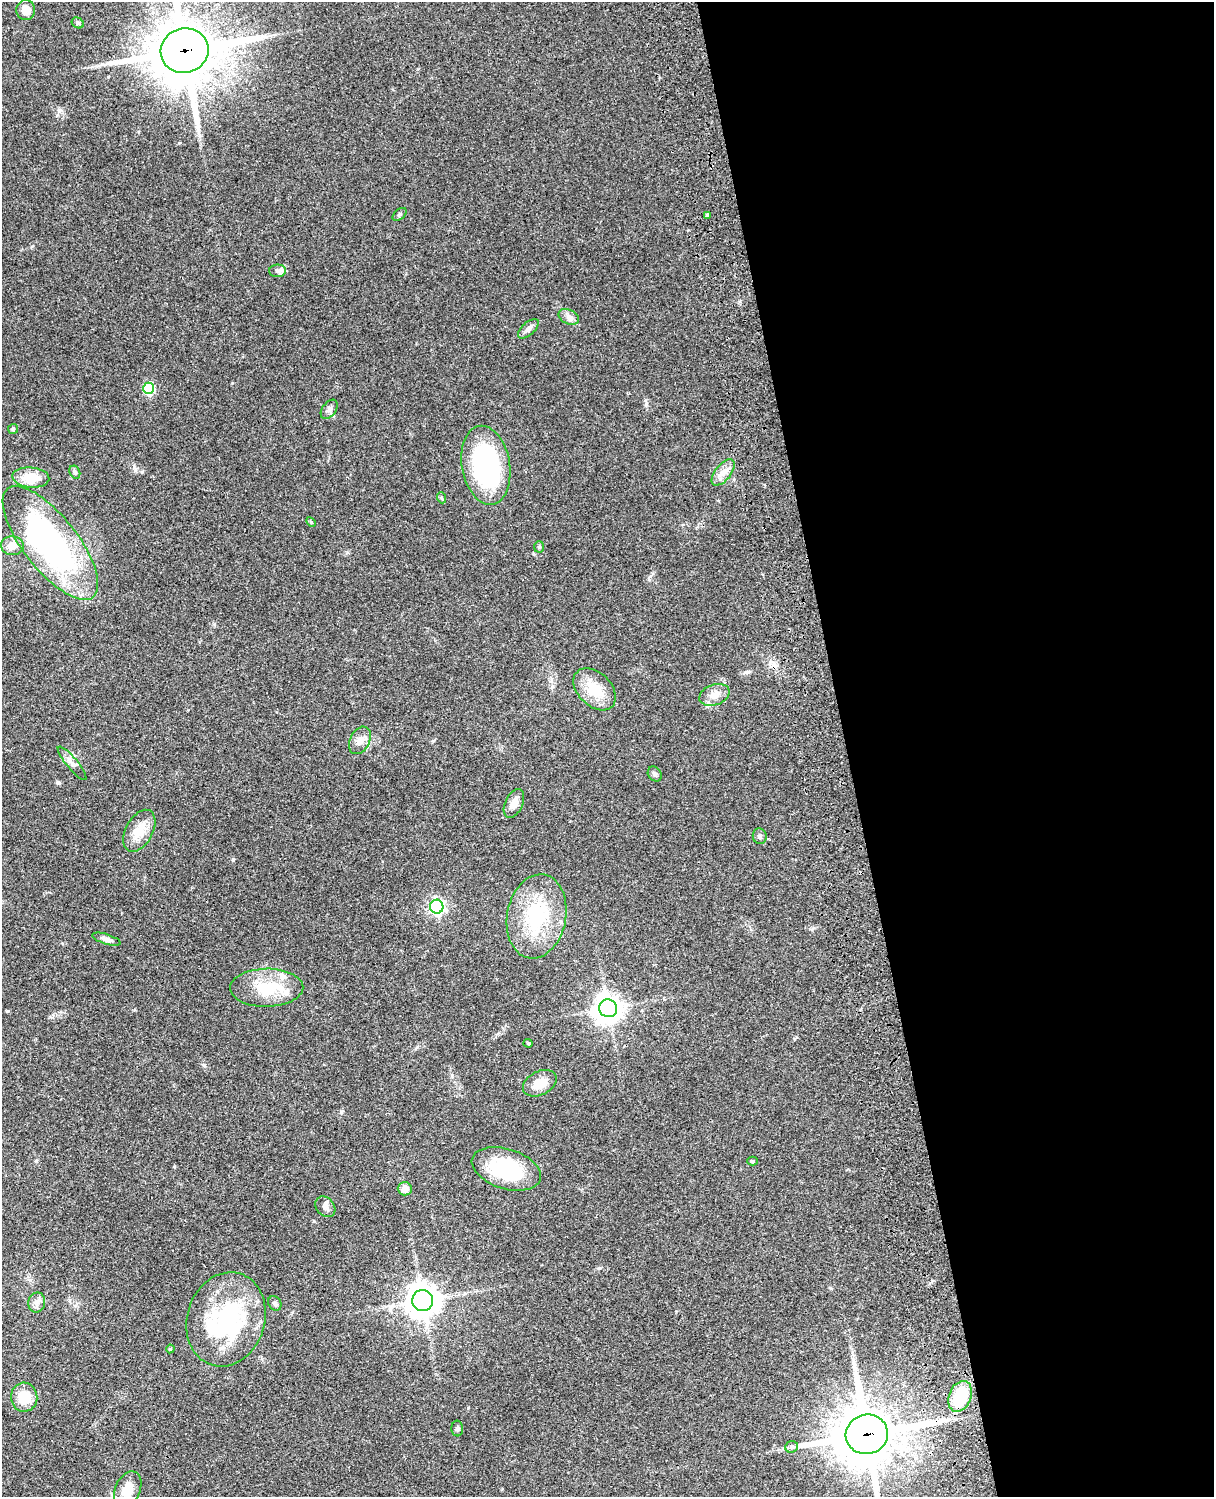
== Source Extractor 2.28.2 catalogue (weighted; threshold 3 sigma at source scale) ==
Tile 8 of 4 x 3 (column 4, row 2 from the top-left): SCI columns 3758-4969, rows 1773-3267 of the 5087 x 4926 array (HDU 1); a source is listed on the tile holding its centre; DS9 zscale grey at full resolution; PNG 1216 x 1499 px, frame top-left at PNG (2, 2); each listed source drawn as its Kron ellipse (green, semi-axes under 4 px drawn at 4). Shown black and unused: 30% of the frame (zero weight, under 3 of 4 exposures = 6% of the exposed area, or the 3 px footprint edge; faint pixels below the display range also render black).
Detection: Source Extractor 2.28.2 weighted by HDU 2 'WHT'; one run over the whole footprint, this tile lists its part. Background 0.0965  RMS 0.0063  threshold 0.0283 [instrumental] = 3 sigma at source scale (4.5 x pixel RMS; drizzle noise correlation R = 1.50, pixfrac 1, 0.05/0.05 arcsec/px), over >= 5 px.
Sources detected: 53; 1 inside a brighter object's white glare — neither listed nor drawn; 2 inside a brighter listed object's ellipse — not listed separately; the other 50 listed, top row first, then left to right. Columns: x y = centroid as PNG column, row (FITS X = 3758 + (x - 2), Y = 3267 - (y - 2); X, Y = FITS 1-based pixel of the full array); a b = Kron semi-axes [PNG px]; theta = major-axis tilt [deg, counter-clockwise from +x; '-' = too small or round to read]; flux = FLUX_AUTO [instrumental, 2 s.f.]
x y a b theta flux
26 10 10 9 - 6
78 23 6 5 - 1.1
185 51 24 22 15 3900
400 214 8 5 38 1.1
708 215 4 4 - 1.4
277 271 8 6 1 1.9
569 317 10 7 -26 2.7
528 329 13 6 43 2.7
148 388 6 5 - 43
329 409 11 6 53 2.1
13 429 5 5 - 0.9
486 465 40 24 -80 84
75 472 7 5 -61 1.3
723 472 16 7 51 4.8
31 477 18 10 -5 13
442 498 5 3 - 0.64
311 522 6 3 -46 0.72
50 543 69 27 -52 170
12 546 11 9 -4 5.8
539 547 6 5 - 1
595 689 25 16 -44 17
714 695 15 10 20 5.6
360 740 14 10 63 4.9
72 763 21 5 -50 3.2
655 774 8 6 -53 1.5
514 804 15 8 65 5.7
139 831 23 13 61 11
760 836 8 7 - 1.6
437 907 7 6 - 160
536 916 42 29 79 48
106 939 14 5 -18 2.9
267 988 36 19 1 24
608 1008 9 9 - 700
528 1043 4 4 - 0.68
540 1083 18 11 27 9.4
752 1161 5 4 - 0.71
506 1169 35 20 -17 41
405 1189 7 6 - 4.3
325 1207 11 8 -49 3
423 1301 10 10 - 920
37 1303 10 8 78 3
275 1303 8 6 -52 1.5
226 1319 48 39 73 76
170 1349 4 4 - 0.76
960 1396 16 11 67 26
24 1397 14 13 - 13
457 1429 8 6 90 1.3
867 1434 21 19 16 3500
792 1447 6 5 - 1.3
128 1489 19 12 66 10
Overlapping masked pixels (flux is a lower limit): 2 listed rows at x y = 185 51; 867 1434
Isophote crosses this tile's border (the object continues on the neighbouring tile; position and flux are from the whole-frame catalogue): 2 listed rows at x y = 185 51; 867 1434
Unlisted compact peaks at least as high as the median listed source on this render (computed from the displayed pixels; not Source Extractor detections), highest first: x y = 58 783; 233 860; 341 1112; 646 404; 204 1065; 134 467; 32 246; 452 1076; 232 383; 36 1161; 59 111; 142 472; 174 1166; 314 1221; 599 1268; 214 624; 468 1408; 417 1047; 812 929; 433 741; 830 1288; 50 1017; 179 143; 794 1039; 746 672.